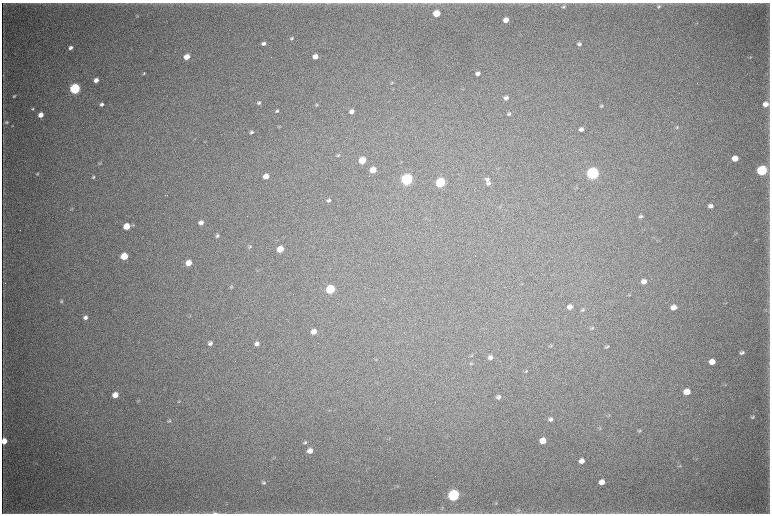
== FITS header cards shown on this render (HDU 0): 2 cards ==
NAXIS1  =                 1536 / length of data axis 1
NAXIS2  =                 1023 / length of data axis 2

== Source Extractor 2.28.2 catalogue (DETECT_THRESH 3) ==
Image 1536 x 1023 px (HDU 0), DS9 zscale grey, zoomed out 1/2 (1 PNG px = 2 x 2 image px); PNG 772 x 516 px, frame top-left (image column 1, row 1022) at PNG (2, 3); no overlay
Background 3710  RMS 34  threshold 102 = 3 sigma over >= 5 px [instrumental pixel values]
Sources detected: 121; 6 cannot appear on this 1/2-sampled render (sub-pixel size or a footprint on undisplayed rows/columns) and are not listed; the other 115 listed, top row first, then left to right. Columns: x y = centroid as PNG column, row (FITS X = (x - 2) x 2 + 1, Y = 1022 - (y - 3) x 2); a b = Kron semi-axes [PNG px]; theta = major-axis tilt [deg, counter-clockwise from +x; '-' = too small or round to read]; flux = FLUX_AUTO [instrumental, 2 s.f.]
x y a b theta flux
327 3 4 2 - 5.0e+03
658 6 5 5 - 1.4e+04
563 7 7 4 16 1.4e+04
436 13 5 4 - 1.8e+05
137 16 4 3 - 4.7e+03
506 20 5 4 - 6.7e+04
292 38 5 3 - 9.4e+03
264 43 4 3 - 2.0e+04
579 44 5 4 - 1.7e+04
71 48 5 4 - 2.4e+04
315 56 5 4 - 6.1e+04
187 57 4 4 - 8.4e+04
750 57 4 3 - 5.4e+03
144 73 4 3 - 6.4e+03
478 73 5 4 - 2.9e+04
3 75 3 2 - 2.7e+03
96 80 4 3 - 4.4e+04
392 83 4 3 - 6.5e+03
75 89 5 4 - 1.2e+06
14 96 4 3 - 8.9e+03
506 98 6 4 9 2.3e+04
259 103 5 4 - 1.3e+04
102 104 5 4 - 1.8e+04
766 104 5 4 - 5.6e+04
316 105 5 3 - 8.3e+03
601 106 5 3 - 8.6e+03
32 109 4 3 - 8.4e+03
277 111 4 3 - 1.2e+04
352 111 5 4 - 3.8e+04
509 114 5 4 - 1.3e+04
41 115 4 4 - 5.8e+04
6 122 5 4 - 1.1e+04
13 125 3 3 - 4.1e+03
677 127 5 4 - 8.9e+03
581 129 5 4 - 2.6e+04
251 132 5 3 - 1.4e+04
338 155 6 3 28 9.7e+03
735 158 5 4 - 1.0e+05
362 160 5 4 - 1.7e+05
100 163 5 3 - 7.1e+03
373 170 5 4 - 1.1e+05
762 170 5 5 - 1.1e+06
592 173 6 5 - 2.0e+06
37 174 5 3 - 9.1e+03
266 176 5 4 - 6.4e+04
93 177 5 3 - 8.7e+03
407 179 5 5 - 1.6e+06
487 179 7 6 - 2.1e+04
440 182 5 5 - 7.2e+05
488 183 6 5 - 1.8e+04
167 195 2 1 - 3.6e+03
329 200 5 4 - 1.7e+04
710 206 5 4 - 3.1e+04
72 209 4 3 - 5.6e+03
641 216 5 4 - 1.5e+04
201 222 4 4 - 3.7e+04
4 225 5 3 - 5.1e+03
133 225 7 3 24 7.5e+03
127 226 5 4 - 1.4e+05
217 236 4 3 - 1.2e+04
250 247 6 4 37 1.1e+04
280 249 5 4 - 1.3e+05
124 256 5 4 - 1.8e+05
189 263 5 4 - 8.8e+04
644 281 5 5 - 4.1e+04
231 287 5 3 - 7.0e+03
330 289 5 5 - 5.1e+05
629 295 5 3 - 6.0e+03
61 301 5 4 - 9.9e+03
726 303 6 3 14 5.1e+03
570 307 5 5 - 4.2e+04
674 307 5 5 - 5.5e+04
582 310 5 4 - 9.9e+03
190 316 5 3 - 5.4e+03
85 318 5 4 - 2.4e+04
592 328 6 3 48 8.7e+03
314 332 5 5 - 5.9e+04
210 343 5 4 - 2.3e+04
257 343 5 4 - 3.0e+04
551 346 5 3 - 7.2e+03
607 347 6 3 17 1.0e+04
742 352 5 3 - 1.6e+04
472 356 3 3 - 5.2e+03
490 357 5 5 - 2.5e+04
376 359 5 3 - 6.0e+03
712 362 5 4 - 8.1e+04
471 363 5 3 - 6.3e+03
526 371 5 3 - 7.1e+03
725 384 4 3 - 3.6e+03
687 392 5 5 - 1.0e+05
115 395 5 4 - 7.3e+04
498 397 5 4 - 2.1e+04
139 401 5 2 - 5.3e+03
179 401 5 3 - 6.5e+03
609 415 4 3 - 5.3e+03
752 417 6 3 21 1.1e+04
550 419 5 4 - 1.9e+04
169 421 6 5 - 1.2e+04
600 428 4 3 - 5.6e+03
640 431 5 4 - 1.0e+04
4 441 5 4 - 7.7e+04
543 441 5 5 - 1.0e+05
305 442 6 3 27 1.1e+04
310 451 5 4 - 4.7e+04
274 458 6 3 44 7.9e+03
581 461 5 5 - 4.2e+04
679 466 7 4 20 1.0e+04
602 482 5 4 - 5.4e+04
264 483 6 5 - 1.4e+04
397 486 4 2 - 4.2e+03
453 495 6 5 - 1.6e+06
496 503 4 3 - 5.6e+03
442 508 6 3 76 8.0e+03
519 510 5 4 - 1.1e+04
215 513 10 3 -2 1.9e+04
At the frame edge (FLAGS 8, measured only in part): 3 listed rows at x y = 327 3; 4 441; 215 513
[6 sub-pixel or undisplayed-footprint detections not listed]